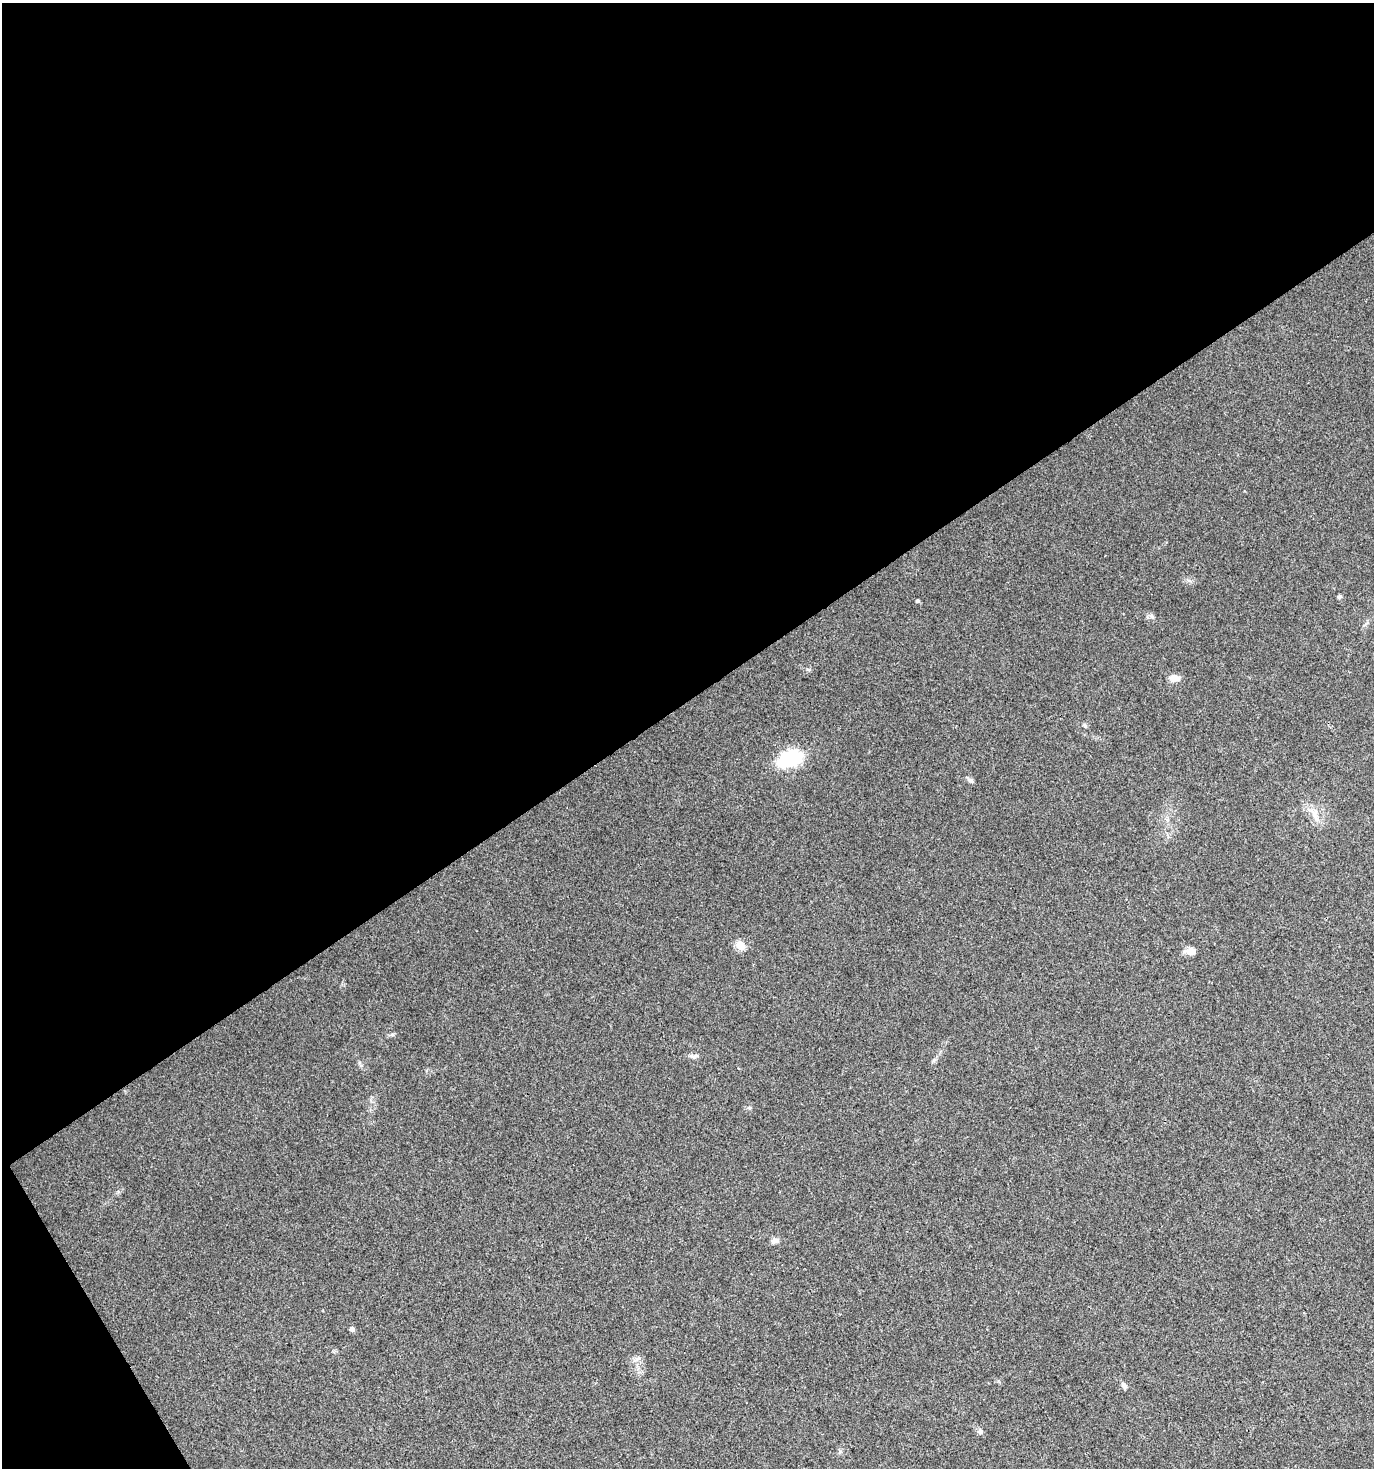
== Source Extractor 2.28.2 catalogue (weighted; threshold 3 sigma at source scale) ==
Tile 1 of 2 x 2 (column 1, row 1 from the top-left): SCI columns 68-1439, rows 1469-2934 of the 2895 x 2934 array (HDU 1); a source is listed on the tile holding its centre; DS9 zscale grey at full resolution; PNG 1376 x 1470 px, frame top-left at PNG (2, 3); no overlay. Shown black and unused: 49% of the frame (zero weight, under 3 of 4 exposures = <1% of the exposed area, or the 3 px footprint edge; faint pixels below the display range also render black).
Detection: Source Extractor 2.28.2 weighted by HDU 2 'WHT'; one run over the whole footprint, this tile lists its part. Background 0.0242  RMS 0.0045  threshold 0.0202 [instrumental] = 3 sigma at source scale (4.5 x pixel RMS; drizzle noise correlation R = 1.50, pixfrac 1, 0.0396/0.0396 arcsec/px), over >= 5 px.
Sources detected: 15; all 15 listed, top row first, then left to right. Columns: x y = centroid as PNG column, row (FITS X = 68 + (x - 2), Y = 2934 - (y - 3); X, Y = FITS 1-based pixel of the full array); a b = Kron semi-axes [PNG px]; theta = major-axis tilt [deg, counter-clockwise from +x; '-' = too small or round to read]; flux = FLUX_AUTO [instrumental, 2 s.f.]
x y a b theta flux
1339 596 4 4 - 1.1
918 601 4 4 - 0.89
1152 617 7 4 -2 0.9
1175 678 10 7 -5 3.6
1085 725 6 4 -89 0.63
790 758 20 13 20 32
970 780 9 5 -16 1.1
1314 814 15 5 -67 2.8
740 945 5 5 - 15
1191 951 14 8 0 3.1
695 1056 11 6 2 1.4
774 1241 11 6 12 2
352 1329 5 4 - 1.8
1124 1386 8 6 -58 1.4
980 1431 8 7 - 1.3
Unlisted compact peaks at least as high as the median listed source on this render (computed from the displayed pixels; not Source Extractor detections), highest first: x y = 392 1034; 807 669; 749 1108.